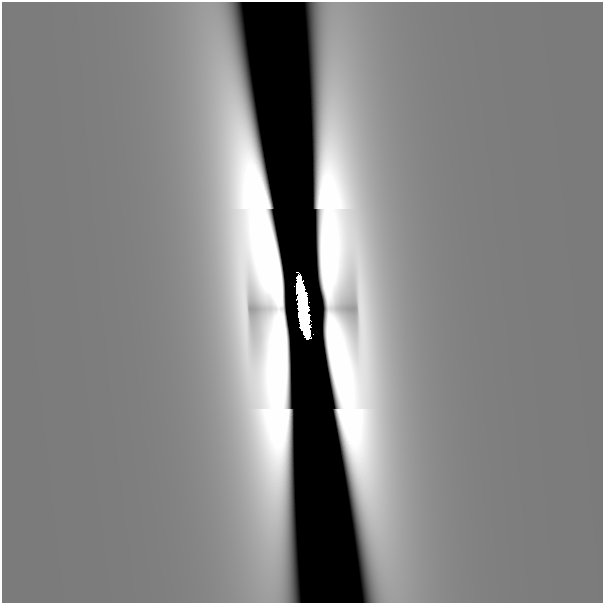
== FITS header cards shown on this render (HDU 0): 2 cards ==
NAXIS1  =                  601
NAXIS2  =                  601

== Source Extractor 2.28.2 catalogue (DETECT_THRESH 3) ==
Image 601 x 601 px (HDU 0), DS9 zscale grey, 1 PNG px = 1 image px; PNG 605 x 605 px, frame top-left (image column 1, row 601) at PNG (2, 2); no overlay
Background 2.15e-10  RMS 1.0e-10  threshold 3.00e-10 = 3 sigma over >= 5 px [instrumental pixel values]
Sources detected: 8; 7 with non-positive FLUX_AUTO (blend fragments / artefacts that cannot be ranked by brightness) are not listed; the other 1 listed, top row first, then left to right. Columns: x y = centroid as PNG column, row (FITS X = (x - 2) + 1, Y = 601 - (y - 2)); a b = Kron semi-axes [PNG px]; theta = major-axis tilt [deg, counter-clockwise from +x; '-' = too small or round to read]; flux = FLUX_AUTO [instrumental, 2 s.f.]
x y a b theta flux
303 308 49 8 -83 15
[7 non-positive-flux detections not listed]